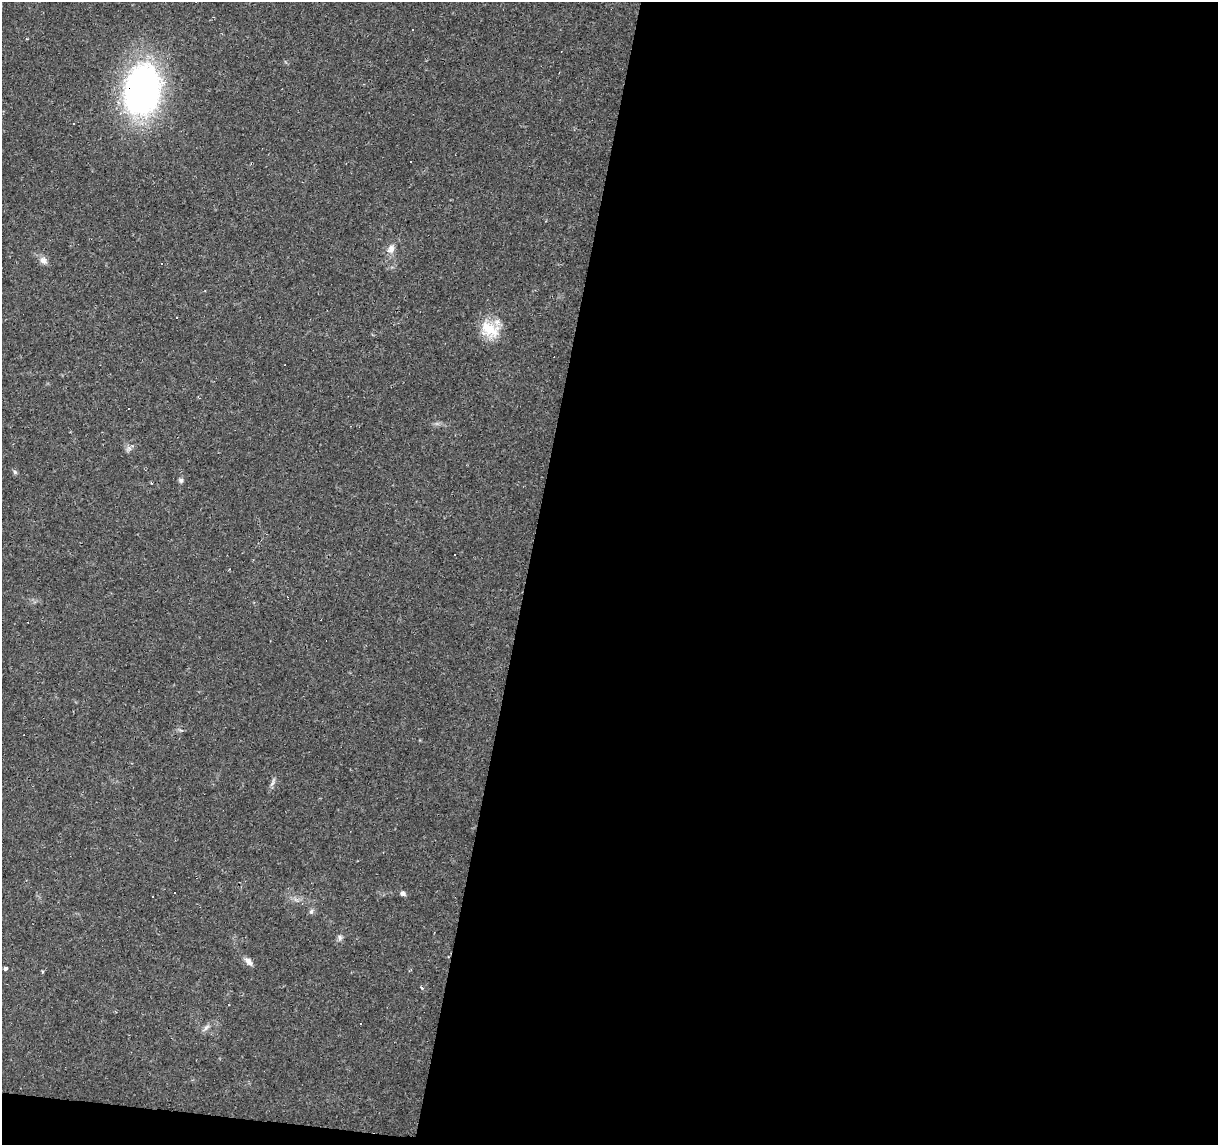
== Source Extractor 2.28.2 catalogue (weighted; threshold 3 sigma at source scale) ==
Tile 16 of 4 x 4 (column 4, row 4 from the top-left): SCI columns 3654-4869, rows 283-1425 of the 4869 x 5077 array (HDU 1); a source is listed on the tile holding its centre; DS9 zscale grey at full resolution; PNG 1220 x 1147 px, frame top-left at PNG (2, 2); no overlay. Shown black and unused: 58% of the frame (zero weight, under 2 of 3 exposures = <1% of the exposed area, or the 3 px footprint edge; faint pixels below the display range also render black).
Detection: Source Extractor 2.28.2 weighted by HDU 2 'WHT'; one run over the whole footprint, this tile lists its part. Background 0.0556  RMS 0.0046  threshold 0.0207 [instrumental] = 3 sigma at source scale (4.5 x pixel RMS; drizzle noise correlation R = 1.50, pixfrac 1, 0.0396/0.0396 arcsec/px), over >= 5 px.
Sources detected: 34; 13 cosmic-ray / hot-pixel residue — not listed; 2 inside a brighter listed object's ellipse — not listed separately; the other 19 listed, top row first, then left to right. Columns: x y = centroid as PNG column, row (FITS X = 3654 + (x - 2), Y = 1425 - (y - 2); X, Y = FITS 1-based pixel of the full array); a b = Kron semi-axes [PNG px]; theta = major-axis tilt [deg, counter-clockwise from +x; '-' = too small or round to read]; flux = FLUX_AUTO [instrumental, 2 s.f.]
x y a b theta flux
412 30 2 2 - 0.42
142 90 46 34 83 170
391 249 12 9 70 3.3
43 261 12 9 -37 2.7
205 290 3 2 - 0.37
490 329 27 19 -32 13
129 449 9 7 52 1.6
15 472 6 5 - 0.85
181 480 7 6 - 1.1
454 555 3 3 - 0.98
273 782 15 5 65 1.6
403 893 8 6 -16 1.3
296 900 7 4 -19 1.2
311 912 8 6 74 1.2
340 938 9 7 -70 1.4
248 961 12 6 -47 2.5
6 968 4 4 - 1.6
422 988 5 3 - 0.74
206 1028 13 6 44 1.8
Overlapping masked pixels (flux is a lower limit): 1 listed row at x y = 142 90